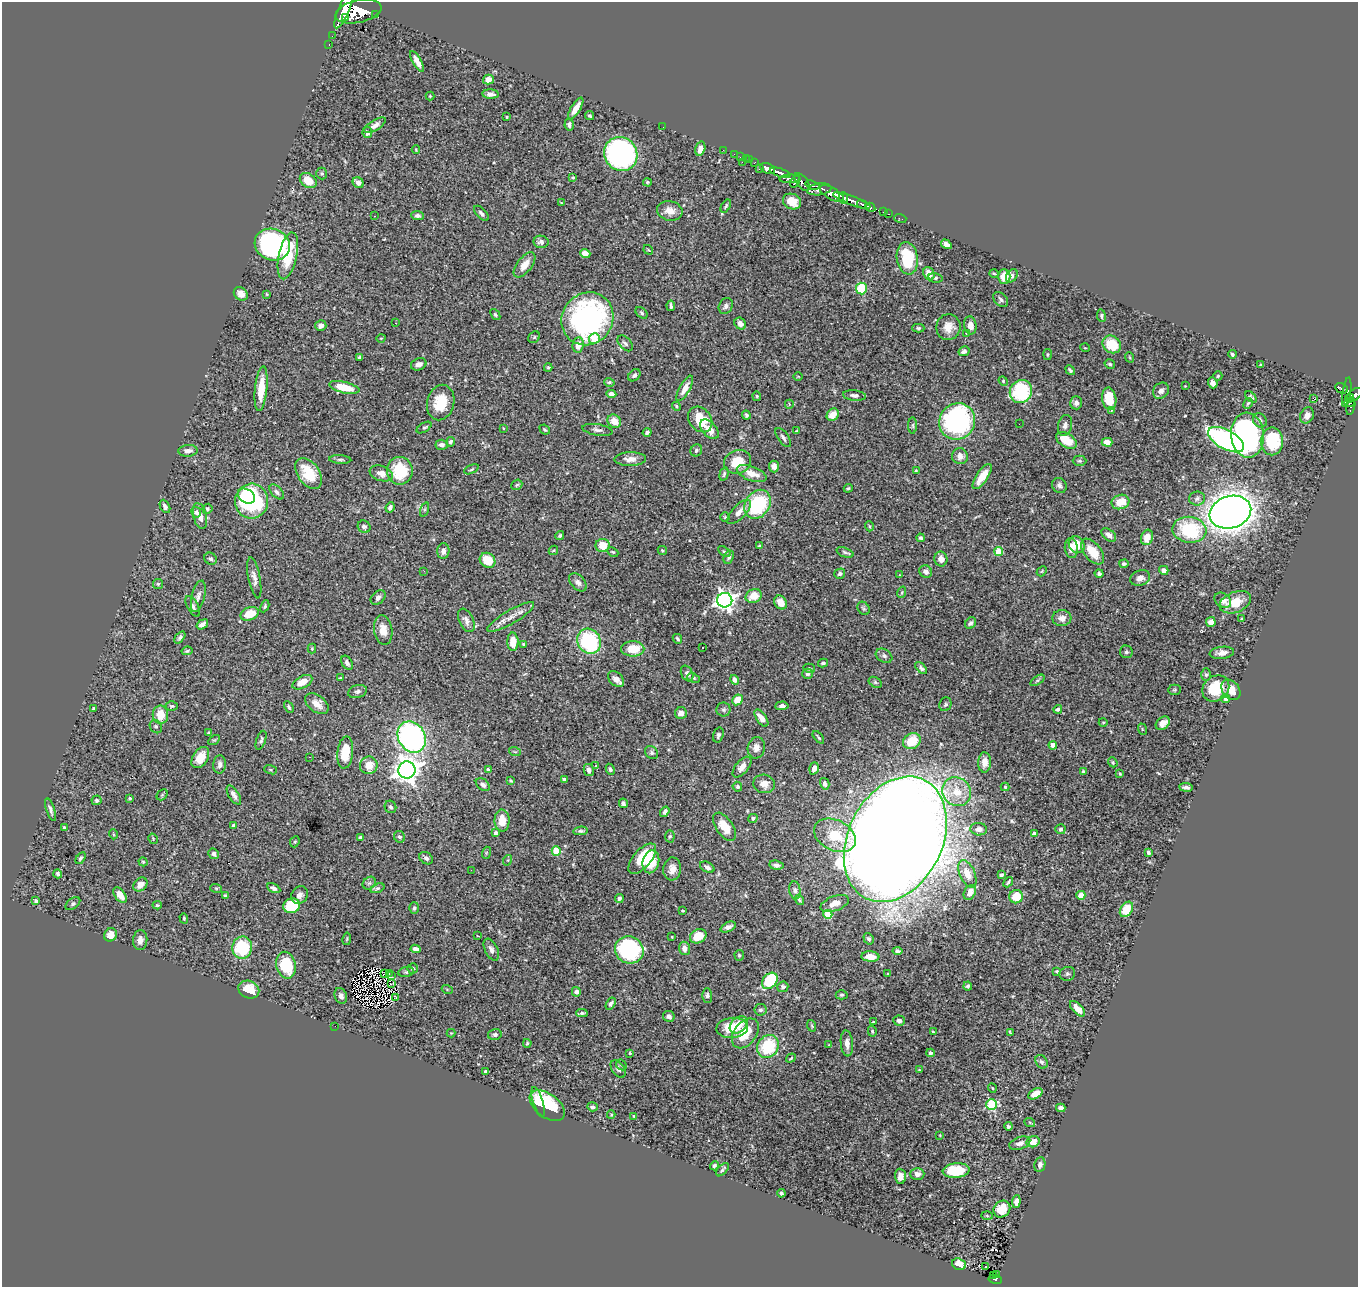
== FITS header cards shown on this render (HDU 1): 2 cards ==
NAXIS1  =                 1356
NAXIS2  =                 1285

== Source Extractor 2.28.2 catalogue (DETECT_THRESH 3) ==
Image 1356 x 1285 px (HDU 1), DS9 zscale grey, 1 PNG px = 1 image px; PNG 1360 x 1289 px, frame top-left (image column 1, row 1285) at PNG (2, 2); each listed source drawn as its Kron ellipse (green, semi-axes under 4 px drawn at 4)
Background 1.01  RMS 0.027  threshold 0.0809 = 3 sigma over >= 5 px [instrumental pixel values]
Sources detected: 494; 2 with non-positive FLUX_AUTO (blend fragments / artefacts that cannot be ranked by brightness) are neither listed nor drawn; the other 492 listed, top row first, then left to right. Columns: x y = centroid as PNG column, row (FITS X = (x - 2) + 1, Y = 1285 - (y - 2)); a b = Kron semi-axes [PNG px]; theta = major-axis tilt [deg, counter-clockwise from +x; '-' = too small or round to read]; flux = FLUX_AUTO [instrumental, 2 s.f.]
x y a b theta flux
344 9 20 5 67 4800
358 11 23 11 13 6900
375 14 3 3 - 98
346 17 3 3 - 1800
332 36 2 2 - 6.6
329 45 3 2 - 19
417 61 12 4 -60 14
488 80 5 5 - 16
490 94 8 4 -4 7.8
430 96 4 4 - 1.8
576 108 12 4 58 18
590 116 5 4 - 3.6
507 117 3 3 - 2
569 124 6 4 85 5.5
375 125 12 5 32 9.9
663 127 2 2 - 7.3
367 133 5 4 - 7.8
700 149 7 5 76 11
416 150 4 3 - 1.7
723 150 2 2 - 10
621 154 17 16 - 480
734 154 2 2 - 11
740 157 2 2 - 16
746 159 2 2 - 14
750 160 2 2 - 8.5
742 162 2 2 - 62
754 162 3 2 - 31
759 168 3 2 - 18
768 168 8 5 -24 1500
322 173 6 5 - 3
780 173 11 4 -18 1900
573 177 4 3 - 2.1
790 179 10 4 2 490
308 181 9 7 -35 38
795 181 7 4 57 500
647 182 4 4 - 2.5
802 182 10 5 -53 1100
358 183 6 5 - 10
812 185 7 4 -19 370
819 189 12 6 8 1200
832 193 13 5 -30 3300
844 198 6 4 -71 790
852 201 20 4 -20 1400
792 202 9 7 -25 26
561 203 3 3 - 1.7
862 204 5 3 - 230
726 206 7 4 57 2.9
870 207 5 3 - 350
670 211 13 9 -12 18
884 212 3 2 - 20
481 213 9 5 -46 5
889 214 3 2 - 23
374 216 3 2 - 31
418 216 6 4 -5 5.4
900 218 6 2 -18 17
541 242 7 6 - 7.2
946 244 6 4 -33 9.2
272 245 18 15 -23 470
648 250 5 3 - 1.6
585 253 5 4 - 13
288 256 24 9 78 69
907 258 16 10 -82 81
525 265 15 7 52 19
994 273 5 3 - 1.7
929 274 7 5 -67 20
1004 276 7 6 - 21
1012 276 7 5 55 5.5
935 278 7 4 -10 3.1
861 288 6 5 - 77
241 294 8 6 -43 13
267 294 4 3 - 2
1001 300 9 6 -48 4.8
671 306 5 3 - 4.5
726 306 8 6 60 7
642 313 7 5 -41 3.5
495 315 6 4 -50 2.9
1101 316 6 4 -82 3
587 319 27 25 53 420
396 323 3 2 - 1.8
740 324 6 5 - 10
970 325 9 6 -82 13
321 326 5 5 - 7.9
948 327 13 12 - 20
918 328 6 4 -1 2.9
966 333 3 3 - 4.6
534 337 6 5 - 2.8
381 338 4 3 - 1.4
594 339 5 5 - 31
625 343 9 5 -47 5.2
1112 344 10 8 -41 49
578 345 8 5 82 17
1085 348 5 3 - 1.4
964 351 5 4 - 7
1048 354 5 3 - 2
1232 354 4 4 - 3.4
359 357 4 3 - 2.7
1129 357 5 3 - 1.6
419 364 8 6 23 8.5
1110 364 5 4 - 3.3
1261 365 4 3 - 2.6
548 367 4 4 - 2.1
1070 370 5 4 - 3.6
634 375 7 5 40 5.1
798 376 5 3 - 1.3
1218 376 4 4 - 2.2
1003 381 5 4 - 1.9
609 382 5 4 - 3.6
1213 383 5 4 - 9.1
1185 386 2 2 - 1
344 387 15 5 -13 47
685 388 14 5 61 16
1341 388 6 4 -28 180
261 389 22 6 84 38
1161 391 9 7 45 9.3
1021 392 12 11 - 120
1347 392 15 4 81 320
611 394 5 4 - 10
854 395 11 5 -6 6.1
1355 395 9 5 40 590
757 396 5 4 - 2.1
1251 397 7 4 -45 3.6
1313 398 3 2 - 26
1349 398 5 2 - 220
1109 399 11 7 -81 35
441 402 18 13 76 51
1349 402 5 4 - 240
1076 403 6 6 - 6
1248 403 6 3 61 2.7
789 404 4 3 - 1.7
676 406 5 3 - 2.5
1351 406 9 3 78 67
1111 411 4 3 - 3.5
746 415 4 4 - 4
833 415 7 5 45 19
1307 415 8 6 62 11
700 419 14 10 -51 52
1260 420 7 6 - 5.7
614 421 7 6 - 22
957 421 19 17 50 330
1019 424 2 2 - 2.6
1065 425 10 7 78 7.7
913 426 8 4 90 3.1
424 428 8 4 31 2.9
503 428 4 2 - 1.3
709 429 11 7 -48 21
545 430 5 4 - 3
597 430 15 5 -8 7.3
796 431 4 3 - 1.5
647 432 4 4 - 4.4
1247 435 22 16 -85 460
783 437 11 5 -55 6
1066 440 11 7 -33 42
1226 440 20 9 -28 440
1272 441 14 11 90 96
451 442 5 4 - 4
1107 442 5 4 - 15
442 445 6 5 - 6.7
696 450 6 5 - 3.7
188 451 9 6 3 8.6
960 456 8 8 - 11
630 459 16 7 1 12
340 460 11 4 -3 3.7
1080 461 7 5 -1 3.2
738 462 14 11 21 47
774 466 6 5 - 8.9
471 469 8 3 24 2.8
400 471 14 13 - 70
916 471 3 3 - 1.7
308 473 17 11 -55 49
381 473 12 7 -20 14
724 474 7 4 75 3.2
752 474 16 7 -20 26
982 476 15 5 56 26
517 485 6 4 42 2.4
1059 485 8 7 - 5.5
848 488 4 4 - 2
277 492 9 5 -47 4.9
247 496 9 6 -34 45
1197 498 8 7 - 5.4
252 501 17 16 - 200
1120 502 9 7 19 33
758 504 15 12 55 160
165 506 7 4 -64 5.1
390 507 5 4 - 6
207 509 5 4 - 3.1
424 510 7 3 71 2.6
196 512 5 5 - 7.4
739 512 16 6 46 14
1230 512 21 16 17 2400
200 516 13 6 -76 14
725 517 5 4 - 2.3
869 526 5 3 - 2.3
364 527 6 6 - 4.5
1189 530 17 13 -8 120
560 535 4 3 - 2.7
1109 535 8 5 -40 10
1147 537 8 6 72 19
921 538 4 4 - 4.2
603 545 7 6 - 37
1077 545 9 7 -56 37
759 546 3 3 - 2.1
1071 548 10 6 -83 14
553 550 5 3 - 1.5
443 551 8 6 88 8
662 551 5 4 - 2.3
999 551 4 4 - 53
613 552 6 3 -26 2.1
724 552 7 4 -39 3.2
845 552 9 4 -19 3.8
1093 552 15 8 -51 35
729 557 7 4 64 4.9
211 559 6 5 - 4.2
941 559 7 6 - 12
487 560 8 7 - 42
1124 564 4 3 - 3.4
1164 570 5 4 - 11
424 571 3 2 - 1.9
1042 571 6 4 48 2.4
926 572 6 6 - 7.3
1099 573 4 4 - 4.2
840 574 5 5 - 4.5
900 575 3 3 - 1.4
254 578 21 6 -79 11
1140 578 10 7 20 11
578 582 10 7 -46 7.9
158 584 5 5 - 2.9
902 592 6 3 72 2.2
198 596 16 6 76 9
754 596 8 6 24 30
378 597 8 6 44 6.7
725 600 7 7 - 910
1223 600 9 6 -36 14
780 602 7 6 - 17
1235 602 16 10 22 40
193 606 11 5 -62 7
265 606 6 4 63 3.2
864 608 7 5 -52 3.5
250 614 9 6 23 35
511 617 27 7 30 19
1062 618 9 8 - 11
1242 618 3 3 - 1.7
466 620 12 7 -65 10
1211 622 5 4 - 10
970 623 6 5 - 4.3
202 624 6 4 36 7.4
383 630 15 9 -81 19
180 637 7 4 53 4.5
677 639 5 4 - 3.1
589 641 13 11 -54 170
513 642 9 5 -89 24
523 644 4 3 - 2.9
702 647 3 3 - 20
312 649 5 4 - 2.1
633 649 11 7 0 42
187 651 5 3 - 3
1126 652 6 6 - 3.7
1222 653 12 6 6 12
884 656 9 6 -30 5.6
347 663 7 5 -62 6.7
823 663 5 3 - 3.4
809 668 6 4 -14 2.4
921 668 7 4 -47 4.7
687 673 8 5 -63 5.9
808 674 5 5 - 3.7
1206 675 6 5 - 3.3
340 678 4 2 - 1.3
693 678 6 4 -25 2.9
616 679 9 6 -44 12
735 680 5 4 - 7.6
1037 680 8 3 35 2.9
302 682 11 6 28 22
875 682 7 4 -30 2.8
1216 688 14 12 40 64
1175 690 6 5 - 2.7
1231 690 11 8 -51 22
357 691 10 6 16 5.3
1226 698 4 4 - 7.3
737 700 6 5 - 25
317 704 13 8 -37 15
945 704 7 6 - 3.6
172 706 6 4 0 3.1
782 706 6 4 4 5.6
289 707 6 4 -63 3.4
93 708 3 2 - 2.2
1058 709 4 4 - 3.7
723 710 7 7 - 4.9
681 713 6 6 - 13
160 715 9 7 -83 30
761 718 10 5 -55 15
1103 722 4 3 - 1.4
1163 723 8 5 38 13
156 727 7 5 -57 4
1142 729 6 3 -71 1.8
208 733 4 3 - 2.2
718 735 8 5 74 4.8
412 737 16 13 -59 410
818 737 7 2 -49 2.6
214 740 6 4 31 1.9
261 740 10 4 71 4.4
912 741 9 7 29 47
1053 745 4 4 - 19
756 748 11 8 77 12
515 752 6 3 -19 2.4
345 753 16 8 84 44
652 753 7 6 - 4.4
310 757 2 2 - 1.1
200 758 11 7 57 29
984 762 10 6 87 15
1113 762 5 4 - 2.9
220 764 9 6 86 7.8
369 765 9 8 - 25
596 766 4 4 - 2.1
742 767 12 6 50 15
814 768 6 4 72 11
610 769 6 4 -63 3.5
270 770 6 4 -19 2.6
407 770 8 8 - 1900
488 770 4 3 - 5.1
589 770 6 5 - 7.8
1083 771 3 3 - 2.8
1120 774 4 3 - 1.8
564 779 4 3 - 6.3
511 780 4 3 - 2.1
764 784 11 9 -13 16
825 784 6 4 -74 6.4
483 785 8 5 -40 7.1
737 787 5 4 - 3.5
1005 787 4 4 - 2.1
1186 787 6 3 -7 5
957 792 15 14 - 38
162 795 6 4 46 2.5
234 795 11 5 -58 8.3
130 799 3 3 - 2.6
97 800 5 4 - 4.1
623 803 5 4 - 4.9
391 807 6 5 - 4
50 810 12 3 -72 5.1
665 812 5 4 - 5.8
753 818 5 4 - 3.4
502 821 11 7 -88 25
233 826 3 3 - 2.8
725 827 16 8 -55 36
64 828 4 3 - 2.3
979 829 8 6 -6 8
1060 829 5 5 - 3.9
581 831 7 4 5 3.8
496 833 4 4 - 3.7
113 834 5 3 - 1.6
1034 834 4 4 - 8.2
835 835 22 15 -26 62
670 836 6 4 87 2.7
361 837 4 4 - 3.7
399 837 6 5 - 4.6
153 839 5 3 - 2
895 839 66 47 64 8800
295 842 6 4 67 2.3
556 851 5 4 - 48
486 853 6 4 72 2.2
1148 853 4 3 - 3.9
214 854 5 4 - 7.5
81 858 6 4 57 3.9
426 858 7 5 -36 6.2
642 859 18 9 49 55
508 860 5 3 - 1.5
143 862 5 3 - 2.1
651 862 11 8 77 46
776 865 7 4 -7 5.1
707 867 8 5 -29 6.7
672 869 11 9 83 15
471 870 2 2 - 5.3
58 874 4 4 - 4.1
967 874 14 7 -66 25
1001 875 4 3 - 3.7
1008 882 6 2 49 3
369 883 7 5 43 4.1
140 884 8 6 44 13
216 888 6 4 -18 2
274 888 7 4 -27 4.9
377 888 7 4 19 3.1
795 890 9 5 -82 5.6
970 892 8 5 62 12
120 895 9 5 -53 17
225 895 4 3 - 2.9
300 895 9 8 - 9.4
1081 895 4 4 - 47
1016 897 7 6 - 39
619 898 4 3 - 4.2
799 900 5 3 - 2.8
36 901 4 3 - 3.5
835 903 15 7 20 17
73 904 8 5 37 3.9
157 905 4 3 - 2.4
292 906 8 7 - 89
414 908 5 5 - 3.3
1126 909 8 5 57 43
683 911 3 2 - 1.7
828 914 4 4 - 66
184 918 5 4 - 2.3
728 927 8 4 24 6.5
110 935 7 6 - 20
478 936 3 2 - 1.5
698 936 8 6 27 40
672 937 3 2 - 1.2
347 939 6 3 81 1.9
869 939 6 4 -55 3.7
140 940 10 7 85 11
242 948 11 10 - 110
684 948 6 5 - 9.6
416 949 5 4 - 9.3
491 950 12 6 -64 9
629 950 14 13 - 260
897 951 5 3 - 3.2
739 955 5 4 - 2.4
870 956 9 5 -4 23
286 965 13 10 -78 87
412 968 5 5 - 3.3
1057 971 3 3 - 2.3
406 972 8 5 10 3.6
384 973 3 2 - 1.1
389 974 3 2 - 4.1
888 974 3 2 - 1.2
1067 974 8 7 - 4.1
392 976 3 2 - 1.1
770 981 9 6 49 110
392 984 4 2 - 1.3
968 986 4 4 - 4.1
783 987 5 5 - 5.5
447 989 5 3 - 1.9
249 990 11 8 -21 32
576 992 5 4 - 6.7
707 995 7 5 -89 4.5
842 995 6 4 1 2.9
341 996 8 6 -68 7.7
396 998 4 3 - 8.1
611 1004 6 4 58 4.8
1077 1009 10 5 -46 17
760 1010 6 5 - 3.9
582 1013 6 4 2 4.3
669 1016 6 5 - 6.7
899 1021 6 5 - 7.2
873 1022 4 4 - 1.9
739 1025 10 7 43 33
335 1026 2 2 - 22
812 1026 6 3 -72 2.2
732 1028 16 10 5 49
872 1031 5 4 - 2.5
933 1032 4 3 - 1.9
1010 1032 4 2 - 2.1
451 1033 4 4 - 1.5
745 1033 17 11 53 52
495 1035 7 5 15 3.9
527 1043 4 3 - 2.4
847 1043 13 6 -85 12
829 1045 4 2 - 1.2
768 1046 12 10 56 85
630 1053 4 3 - 1.6
930 1053 4 4 - 4.3
791 1058 5 3 - 2.4
1041 1062 7 5 -54 4.4
621 1065 6 4 -45 2.6
618 1069 10 6 -53 5.2
919 1070 4 3 - 1.5
486 1071 4 3 - 3.5
992 1088 5 3 - 1.4
1035 1094 8 5 31 20
538 1102 15 5 -73 19
992 1105 5 5 - 140
547 1106 20 12 -37 100
592 1107 5 4 - 5.1
1061 1108 5 4 - 6.1
611 1115 4 4 - 1.9
634 1116 4 4 - 1.5
1030 1123 5 3 - 1.7
1008 1126 4 4 - 4.1
940 1135 3 2 - 1.2
1033 1142 6 5 - 18
1020 1143 11 6 20 8.1
1040 1165 7 5 81 6.3
714 1166 5 3 - 3.6
722 1170 8 3 48 3.2
956 1171 13 7 4 67
917 1174 7 6 - 8.7
900 1176 7 5 -86 12
781 1193 4 3 - 3.8
1016 1202 6 4 85 11
1002 1209 9 7 48 32
987 1216 6 4 -2 2.1
959 1264 7 5 -19 22
985 1267 3 2 - 4.3
997 1274 3 2 - 5
994 1276 4 2 - 7.1
995 1279 7 4 -10 78
At the frame edge (FLAGS 8, measured only in part): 1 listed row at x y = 1355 395
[2 non-positive-flux detections neither listed nor drawn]